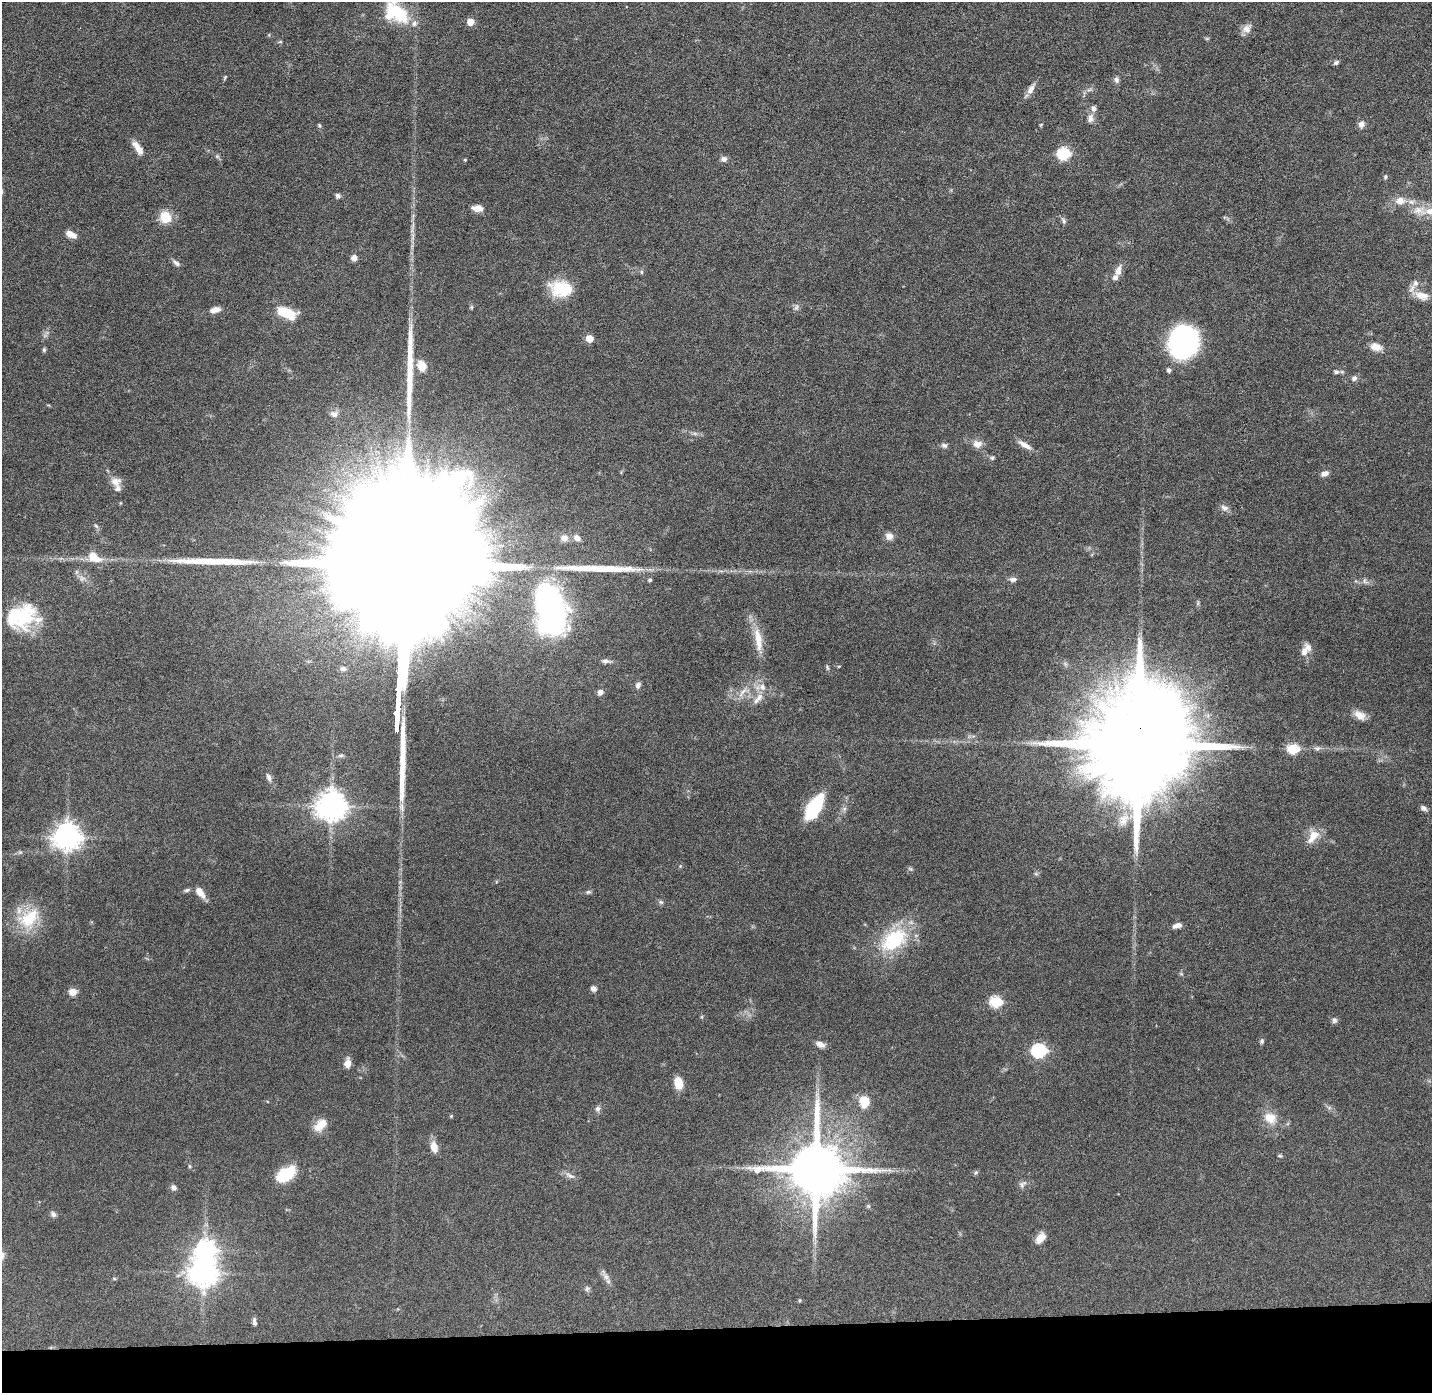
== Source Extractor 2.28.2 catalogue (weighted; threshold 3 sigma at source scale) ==
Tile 8 of 3 x 3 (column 2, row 3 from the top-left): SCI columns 1430-2859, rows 73-1463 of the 4288 x 4319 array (HDU 1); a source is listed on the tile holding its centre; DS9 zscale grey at full resolution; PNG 1434 x 1395 px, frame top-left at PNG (2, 2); no overlay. Shown black and unused: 5% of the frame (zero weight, under 4 of 8 exposures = <1% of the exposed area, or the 3 px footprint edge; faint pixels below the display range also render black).
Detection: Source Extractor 2.28.2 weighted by HDU 2 'WHT'; one run over the whole footprint, this tile lists its part. Background 0.0817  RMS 0.0032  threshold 0.0133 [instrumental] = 3 sigma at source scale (4.09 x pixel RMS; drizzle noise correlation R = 1.36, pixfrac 0.8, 0.05/0.05 arcsec/px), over >= 5 px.
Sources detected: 141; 1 inside a brighter object's white glare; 5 long thin detections or spike segments (spike, bleed or trail) — not listed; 9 inside a brighter listed object's ellipse — not listed separately; the other 126 listed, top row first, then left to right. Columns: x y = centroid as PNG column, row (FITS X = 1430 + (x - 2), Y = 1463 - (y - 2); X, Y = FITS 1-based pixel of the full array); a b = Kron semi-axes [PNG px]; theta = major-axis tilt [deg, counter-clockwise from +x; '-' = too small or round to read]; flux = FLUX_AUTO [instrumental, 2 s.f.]
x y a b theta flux
396 13 30 20 -30 15
470 22 5 5 - 4.3
1247 29 14 10 42 2.1
1207 39 6 4 0 0.36
280 42 5 3 - 0.35
1336 62 7 5 26 0.77
225 77 7 4 63 0.38
1116 80 8 7 - 0.97
1031 89 16 7 59 2
1090 118 12 8 74 1.5
1041 124 5 3 - 0.28
1361 124 9 7 78 1.6
319 125 5 4 - 0.37
138 148 19 7 -54 2.9
1064 153 6 6 - 32
217 156 7 4 -19 0.49
724 159 8 7 - 1.1
1386 177 5 5 - 0.45
338 196 6 6 - 0.87
1400 201 11 9 10 2.7
477 208 14 7 -4 2.3
1431 211 20 11 -1 5.4
165 217 11 10 - 6.9
1064 221 10 5 -67 0.73
71 234 13 7 -26 2.3
354 258 7 7 - 1.5
176 263 11 6 -36 0.96
1118 270 15 8 74 2.3
641 272 5 5 - 0.47
1416 283 10 8 77 1.7
561 289 23 16 -8 13
1422 296 20 11 -17 3.9
796 308 9 6 74 0.89
215 310 14 7 16 1.9
286 313 22 10 -24 8.4
589 338 5 5 - 5
1184 342 25 22 -88 70
1376 347 14 9 -13 2.9
44 350 6 5 - 0.47
422 366 12 10 -70 4.1
1169 370 5 5 - 0.91
1336 372 8 6 -10 0.87
1354 378 7 6 - 1.1
334 414 11 9 -12 1.6
695 433 7 4 -1 0.66
977 444 11 9 -6 2.4
944 445 9 6 -18 0.83
1025 445 21 6 -31 2.3
992 458 6 5 - 0.57
1325 473 10 6 20 1.4
116 482 14 12 6 2.4
1224 508 11 8 -22 1.4
96 526 7 4 -45 0.54
889 536 10 8 -33 1.7
564 538 9 7 -14 1.9
577 538 9 6 -33 1.5
94 557 18 11 -30 5.2
82 578 11 8 -46 1.7
1013 579 9 6 8 1.2
650 580 4 4 - 0.54
405 584 157 25 86 69000
1198 603 7 4 72 0.43
552 608 50 28 -79 98
21 616 34 29 15 20
758 640 35 9 -82 5.8
1305 651 14 9 73 2.4
605 661 12 6 -5 1.3
839 666 4 3 - 0.3
827 668 7 4 -72 0.46
343 669 8 6 -11 0.93
638 685 8 6 64 1.1
600 692 8 7 - 1.3
743 692 19 5 51 2.1
759 698 14 9 58 2.3
1360 715 14 9 -32 3
1138 744 38 22 85 13000
1317 748 9 7 13 0.93
1293 749 6 5 - 20
269 777 11 6 -61 1.1
332 806 9 9 - 480
814 807 23 9 58 27
1424 808 8 5 -34 1
67 836 9 8 - 360
1313 836 19 10 54 4.7
910 869 7 5 -22 0.53
1036 874 6 4 -19 0.44
187 890 8 5 16 0.65
200 892 14 7 -53 2.9
588 892 7 5 15 0.57
661 902 6 6 - 0.6
29 918 35 23 37 13
1177 925 10 5 17 1.9
894 940 38 23 36 20
1181 974 6 4 -19 0.39
593 989 7 6 - 1.1
73 992 9 8 - 2.2
996 1002 6 6 - 25
1334 1020 8 7 - 0.83
1262 1041 6 5 - 0.64
820 1044 11 7 -19 1.8
1039 1051 7 6 - 51
348 1063 9 6 82 2.6
678 1083 11 8 -77 5.3
864 1102 14 11 87 5.5
598 1109 8 7 - 1
451 1116 4 4 - 0.33
1270 1118 18 14 -33 4.8
320 1125 18 11 43 3.9
434 1147 12 7 -77 3.3
1280 1156 6 4 5 0.39
190 1166 5 4 - 0.36
816 1169 16 15 - 2500
976 1173 7 5 31 0.49
285 1174 22 12 34 10
570 1176 15 5 -27 1.4
1022 1184 13 7 42 1.2
174 1187 7 6 - 1.1
868 1206 5 5 - 0.41
53 1214 8 6 -46 0.95
1040 1238 13 8 53 2.9
206 1250 8 8 - 180
203 1272 9 9 - 380
606 1277 13 7 -52 1.6
114 1279 6 4 -2 0.3
587 1289 7 6 - 0.72
254 1322 10 5 -83 0.84
Overlapping masked pixels (flux is a lower limit): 1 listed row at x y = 1138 744
Isophote crosses this tile's border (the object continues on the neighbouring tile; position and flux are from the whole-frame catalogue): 2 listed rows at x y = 396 13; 1431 211